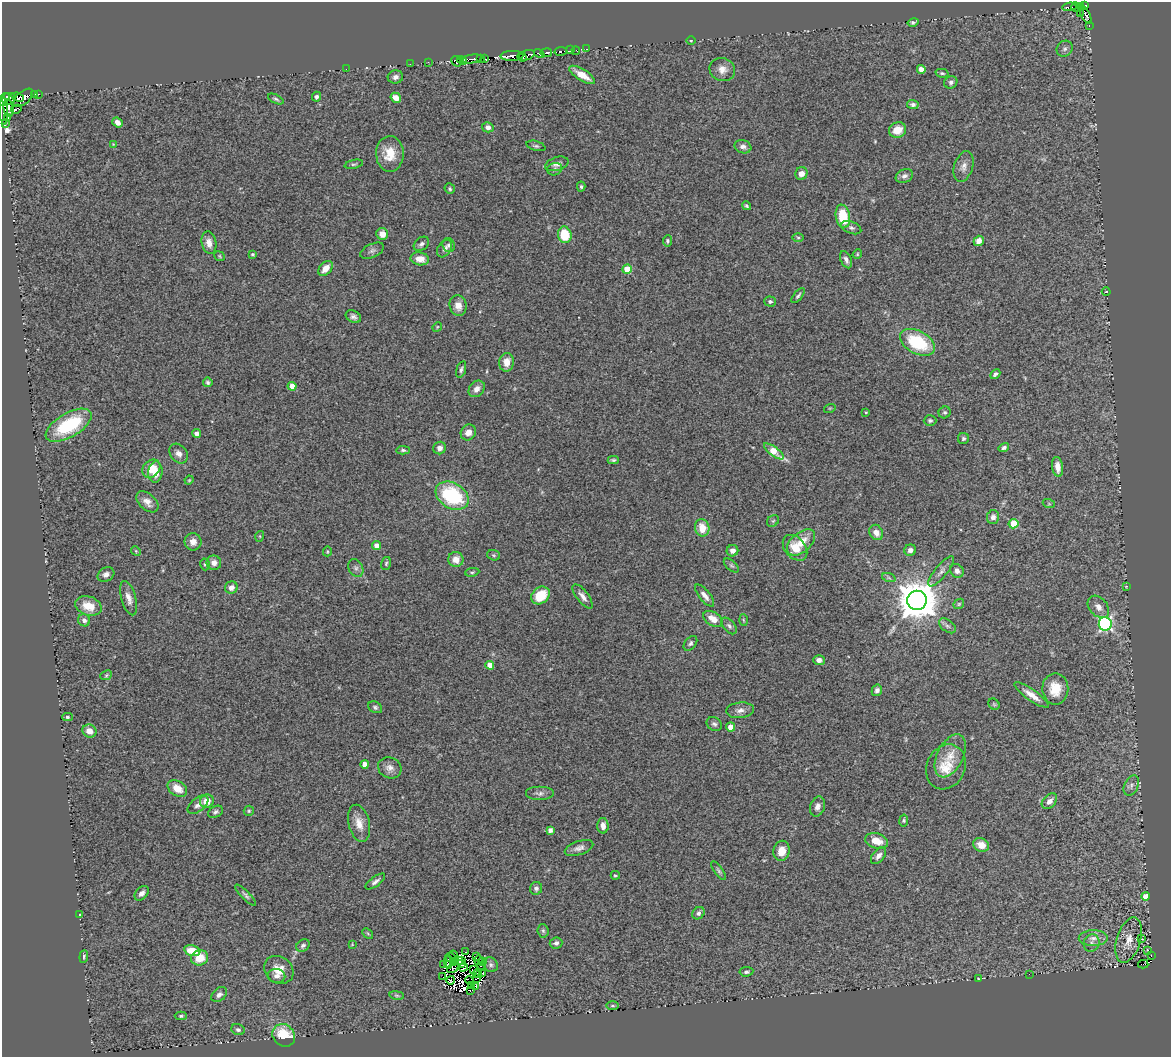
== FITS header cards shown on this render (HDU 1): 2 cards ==
NAXIS1  =                 1169
NAXIS2  =                 1055

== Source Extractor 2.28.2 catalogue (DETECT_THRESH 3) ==
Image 1169 x 1055 px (HDU 1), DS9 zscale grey, 1 PNG px = 1 image px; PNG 1173 x 1059 px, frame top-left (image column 1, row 1055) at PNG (2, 2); each listed source drawn as its Kron ellipse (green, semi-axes under 4 px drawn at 4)
Background 0.501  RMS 0.07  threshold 0.21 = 3 sigma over >= 5 px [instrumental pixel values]
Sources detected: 276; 19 with non-positive FLUX_AUTO (blend fragments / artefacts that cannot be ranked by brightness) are neither listed nor drawn; the other 257 listed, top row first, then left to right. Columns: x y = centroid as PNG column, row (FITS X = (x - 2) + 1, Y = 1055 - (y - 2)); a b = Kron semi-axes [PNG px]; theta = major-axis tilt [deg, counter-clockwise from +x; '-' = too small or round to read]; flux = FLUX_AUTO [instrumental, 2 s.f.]
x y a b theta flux
1085 5 4 3 - 50
1069 7 7 2 5 53
1076 7 5 3 - 130
1081 7 4 3 - 43
1080 14 2 2 - 26
1086 15 10 4 -63 34
913 22 5 4 - 10
1089 26 3 2 - 8.8
691 41 5 3 - 4.2
587 49 3 2 - 20
1065 49 8 7 - 14
571 50 3 2 - 8.8
561 51 6 3 9 71
576 51 4 2 - 1.1
546 53 6 3 10 270
539 54 5 3 - 230
527 55 8 5 19 340
512 56 11 5 2 170
522 57 5 2 - 110
481 58 3 2 - 19
472 59 11 3 8 330
484 59 3 3 - 69
460 60 3 3 - 41
456 61 5 3 - 170
463 61 4 2 - 48
428 62 3 2 - 6.6
410 64 2 2 - 10
346 69 2 2 - 25
722 69 13 11 -14 40
921 69 4 4 - 50
942 73 7 4 -13 7.8
582 75 14 5 -32 62
395 77 8 6 13 19
951 82 7 6 - 14
34 94 3 3 - 15
38 94 3 2 - 32
18 97 6 4 -21 330
316 97 5 4 - 11
23 98 12 6 41 750
396 98 5 4 - 40
4 99 7 4 54 400
9 99 6 6 - 330
276 99 8 4 -26 9.6
913 105 6 4 -4 13
9 108 9 5 -81 560
16 109 5 2 - 45
3 111 14 4 -85 310
8 117 4 2 - 30
118 122 6 4 -39 28
5 123 3 2 - 11
488 127 6 5 - 22
898 130 9 7 22 73
113 144 3 3 - 3.6
536 146 10 5 -15 10
743 147 8 6 -17 19
390 154 18 14 -89 98
354 164 9 4 13 7.9
557 164 12 6 17 23
964 167 16 9 72 32
555 169 7 6 - 12
801 174 6 6 - 31
904 176 9 6 23 19
581 187 5 4 - 8.1
450 189 5 4 - 7.2
747 206 5 3 - 7.2
843 216 12 7 -80 170
851 228 10 6 -21 16
382 234 6 6 - 40
565 235 8 7 - 130
798 237 6 4 -1 6.7
667 241 5 4 - 7.8
979 241 5 5 - 31
209 243 11 7 -79 35
421 244 8 6 39 14
449 245 7 6 - 13
444 249 9 6 56 19
372 251 13 6 25 17
253 254 4 3 - 6.1
857 254 5 4 - 5.5
220 256 5 4 - 5.6
420 259 9 6 -11 48
846 260 9 5 -66 19
325 268 9 6 47 45
627 269 4 4 - 140
1106 291 4 3 - 3.1
798 296 9 4 50 10
770 301 6 5 - 11
458 306 10 8 -77 42
353 317 8 6 -29 17
437 327 5 4 - 4.8
917 342 19 11 -28 270
507 362 9 7 83 47
461 369 9 4 74 11
995 374 6 3 45 11
208 382 5 4 - 9.4
292 386 4 4 - 69
477 389 9 7 48 31
830 408 6 3 18 4.4
866 412 3 2 - 4.5
945 412 6 5 - 9.4
930 421 6 5 - 9
69 425 25 12 30 330
196 433 4 4 - 22
468 433 8 7 - 36
963 439 5 5 - 9.6
440 448 6 6 - 26
1004 448 5 4 - 13
403 450 6 4 -2 9.3
774 451 12 4 -37 150
179 454 11 8 -51 26
613 460 6 4 1 8.1
1058 467 10 5 -81 36
151 469 10 8 46 76
155 472 10 7 84 56
189 480 4 3 - 4.3
452 496 18 12 -31 390
147 502 13 8 -42 34
1049 504 6 4 -18 6.4
993 517 7 6 - 21
773 521 6 5 - 8.2
1014 524 5 4 - 200
702 528 9 7 -79 77
876 532 8 6 -59 36
260 536 5 3 - 4.8
193 542 8 8 - 36
801 542 16 9 41 84
377 546 4 4 - 41
795 548 14 10 -49 75
910 550 6 5 - 20
136 551 5 4 - 5.9
327 551 5 4 - 6
732 551 6 5 - 26
494 555 6 5 - 7.5
456 559 7 7 - 51
214 563 7 7 - 30
386 563 6 4 73 7.2
205 564 6 4 -74 8.2
731 566 9 5 -41 9.8
356 568 9 7 -61 14
941 571 19 6 50 26
957 571 7 6 - 20
472 572 7 4 7 7.2
106 574 9 6 28 20
889 578 7 4 -19 7.9
1126 586 3 2 - 2.9
231 588 6 6 - 26
540 595 10 8 41 110
705 595 13 5 -51 29
583 596 14 6 -52 26
129 598 18 7 -74 35
917 600 10 9 - 15000
959 604 6 4 46 6.9
88 606 13 9 -17 86
1098 607 13 9 -49 35
713 619 11 6 -34 56
84 620 6 6 - 19
743 620 6 4 -87 5.4
1105 624 7 6 - 880
729 626 10 5 -49 15
947 626 10 5 -37 16
690 643 8 5 50 11
819 660 6 5 - 22
490 665 4 4 - 63
106 675 6 4 23 6.8
1055 689 15 13 -90 110
877 690 6 5 - 16
1031 695 20 5 -35 48
994 704 6 5 - 6
375 707 7 5 -29 11
740 710 14 8 5 30
67 717 5 4 - 7.1
714 724 8 6 -34 13
730 727 4 4 - 68
89 731 7 6 - 41
950 756 23 13 64 85
365 764 4 4 - 46
946 767 23 19 64 110
390 768 12 10 -26 31
1131 786 11 7 63 20
177 788 10 7 -33 63
540 793 14 7 0 20
207 801 7 6 - 59
1049 801 9 6 45 28
198 805 12 6 38 24
817 807 10 7 71 25
249 811 5 5 - 6.6
215 812 8 5 29 12
904 820 6 4 80 7.5
359 823 19 10 -76 58
603 826 8 5 -88 31
550 830 4 4 - 21
877 841 12 7 -16 61
981 845 8 6 -24 53
579 848 15 7 19 25
782 851 10 8 80 54
879 856 10 6 51 21
718 871 11 4 -55 11
615 875 4 3 - 5.5
375 881 11 4 37 16
536 888 6 6 - 13
142 893 8 5 47 19
246 895 14 4 -45 13
1145 896 4 4 - 62
698 913 7 5 47 15
80 914 4 2 - 3.4
543 931 7 5 -86 9.2
368 933 6 4 -44 5.6
1093 938 14 8 1 37
1142 939 3 2 - 2.5
1129 940 23 12 73 66
556 943 6 5 - 14
1091 943 9 8 - 18
352 944 4 2 - 3.5
303 946 7 6 - 15
1147 950 3 2 - 2.7
192 951 8 5 -12 96
465 952 2 2 - 12
453 955 4 2 - 7
84 956 6 4 83 7.4
1151 956 2 2 - 2.9
451 957 6 2 -19 5.8
476 957 3 3 - 4.1
200 958 8 7 - 83
462 960 3 2 - 2.1
478 960 5 3 - 13
458 961 3 2 - 7.4
448 962 7 4 -85 10
454 962 4 2 - 4
482 962 2 2 - 4
444 964 3 2 - 9.4
462 964 4 3 - 5.5
1143 964 5 2 - 16
482 965 4 3 - 2.1
491 965 8 7 - 10
463 967 4 3 - 6.8
453 968 6 3 33 2.9
279 970 15 13 -37 70
473 970 4 2 - 2.1
746 972 7 4 7 12
482 973 4 2 - 1.5
477 974 5 2 - 5
1029 974 2 2 - 1.8
276 976 9 7 -2 20
443 977 2 2 - 3.8
477 978 3 2 - 6
978 978 4 3 - 3.7
451 980 4 2 - 14
469 980 4 2 - 6.7
471 986 3 3 - 6.9
476 986 3 2 - 5.2
470 991 3 2 - 9.4
219 995 9 6 41 19
397 995 7 3 -9 7.1
613 1006 6 3 0 6.7
181 1016 6 4 0 7.8
238 1030 7 5 -21 13
284 1035 12 10 -45 170
At the frame edge (FLAGS 8, measured only in part): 1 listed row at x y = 3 111
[19 non-positive-flux detections neither listed nor drawn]